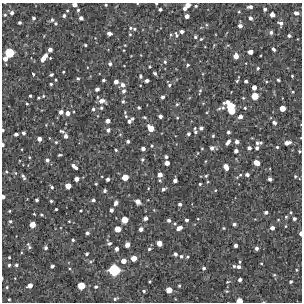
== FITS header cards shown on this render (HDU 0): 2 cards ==
NAXIS1  =                  300 / Width of image
NAXIS2  =                  300 / Height of image

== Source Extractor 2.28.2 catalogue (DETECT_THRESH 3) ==
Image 300 x 300 px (HDU 0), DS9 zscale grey, 1 PNG px = 1 image px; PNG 304 x 304 px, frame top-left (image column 1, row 300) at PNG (2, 3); no overlay
Background 2330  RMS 240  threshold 718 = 3 sigma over >= 5 px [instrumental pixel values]
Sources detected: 238; all 238 listed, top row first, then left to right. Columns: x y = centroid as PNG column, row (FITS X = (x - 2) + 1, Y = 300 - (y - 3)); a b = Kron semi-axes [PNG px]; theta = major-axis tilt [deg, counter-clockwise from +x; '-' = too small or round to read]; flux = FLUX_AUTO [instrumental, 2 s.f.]
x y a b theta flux
156 4 3 3 - 16000
75 5 4 4 - 73000
106 5 3 2 - 18000
188 5 5 4 - 100000
196 6 4 3 - 20000
250 7 5 3 - 50000
184 8 4 4 - 46000
160 9 4 3 - 36000
265 9 3 3 - 31000
78 10 3 3 - 20000
67 11 3 3 - 16000
12 13 5 4 - 47000
296 13 5 4 - 60000
272 14 4 4 - 81000
5 15 4 3 - 19000
64 16 3 3 - 32000
187 16 4 4 - 66000
34 18 3 3 - 28000
81 18 4 4 - 54000
250 18 4 3 - 42000
52 20 5 4 - 27000
19 22 3 3 - 27000
56 23 4 4 - 21000
281 23 5 4 - 50000
240 26 4 4 - 47000
130 28 6 4 -1 25000
134 29 4 3 - 19000
182 31 4 3 - 48000
271 32 4 4 - 36000
109 34 5 3 - 58000
130 34 4 4 - 16000
176 35 9 5 -70 39000
289 36 3 3 - 32000
195 37 4 4 - 26000
201 39 4 3 - 17000
85 45 3 3 - 20000
125 45 2 2 - 11000
273 49 4 3 - 38000
50 50 4 4 - 61000
250 52 4 4 - 90000
9 53 7 6 - 440000
236 56 5 4 - 110000
44 58 9 4 54 140000
50 58 3 2 - 13000
5 59 5 4 - 96000
165 62 5 5 - 30000
110 64 5 4 - 37000
188 65 4 3 - 24000
150 67 3 3 - 16000
258 68 4 3 - 21000
63 72 3 2 - 14000
155 73 4 3 - 33000
33 74 3 3 - 22000
51 75 4 3 - 32000
140 76 5 4 - 29000
292 76 3 2 - 15000
78 78 5 4 - 21000
56 80 3 2 - 15000
103 80 3 3 - 26000
278 80 3 3 - 23000
147 81 4 3 - 49000
237 81 4 3 - 18000
246 81 4 3 - 37000
116 82 4 4 - 79000
51 84 4 3 - 24000
123 85 6 5 - 74000
169 85 5 4 - 29000
254 87 4 4 - 90000
97 89 4 4 - 54000
124 91 5 4 - 45000
200 91 6 3 74 21000
293 92 4 3 - 15000
30 96 3 3 - 20000
43 96 4 3 - 17000
255 96 5 5 - 230000
162 97 3 3 - 41000
38 98 3 2 - 17000
102 101 8 5 -9 96000
123 101 5 4 - 27000
27 104 4 3 - 18000
177 104 4 4 - 20000
101 108 4 4 - 25000
139 108 3 3 - 25000
223 108 7 5 39 48000
231 108 12 6 -65 600000
245 108 4 3 - 17000
282 108 5 4 - 150000
93 109 5 4 - 34000
61 112 4 4 - 71000
68 113 5 5 - 82000
126 116 7 4 -61 31000
160 116 4 4 - 50000
240 116 5 5 - 56000
145 117 5 3 - 18000
132 118 3 3 - 25000
177 118 4 3 - 13000
108 121 5 4 - 70000
129 121 4 4 - 46000
274 123 5 4 - 50000
151 128 7 5 -45 180000
195 128 4 2 - 13000
201 128 4 4 - 37000
3 130 3 3 - 23000
108 130 5 5 - 45000
62 131 8 4 -13 29000
195 132 5 4 - 26000
228 132 3 3 - 36000
23 133 4 3 - 37000
16 134 4 3 - 45000
188 134 3 3 - 30000
66 136 5 4 - 53000
213 136 3 2 - 16000
39 139 4 4 - 72000
128 141 3 3 - 35000
56 142 5 4 - 23000
228 142 6 3 50 60000
237 142 4 4 - 63000
261 142 4 4 - 21000
257 143 5 4 - 32000
287 143 7 4 9 87000
3 145 4 3 - 29000
152 146 4 3 - 18000
277 147 3 3 - 19000
212 148 5 5 - 49000
249 148 4 4 - 45000
257 148 4 3 - 39000
143 149 4 4 - 56000
116 150 4 3 - 22000
236 151 4 4 - 54000
299 151 3 2 - 17000
60 155 4 2 - 20000
29 157 4 3 - 15000
166 157 4 3 - 32000
47 160 5 4 - 45000
142 160 5 5 - 26000
206 161 4 3 - 12000
167 163 4 4 - 84000
257 163 6 4 -22 140000
74 167 8 4 -42 72000
226 167 6 4 -62 120000
6 172 5 4 - 20000
15 173 5 5 - 24000
160 175 5 5 - 91000
240 175 6 4 45 26000
247 175 4 3 - 42000
206 176 4 4 - 20000
295 176 3 3 - 18000
23 177 8 4 -60 38000
125 177 5 5 - 180000
76 179 4 4 - 81000
108 179 4 3 - 42000
270 179 4 3 - 45000
175 180 4 4 - 54000
96 184 3 3 - 15000
200 184 3 3 - 20000
68 186 5 5 - 140000
52 187 5 4 - 28000
163 189 5 4 - 39000
105 191 4 4 - 33000
3 197 4 3 - 57000
37 200 3 3 - 33000
93 200 4 3 - 35000
51 201 3 3 - 22000
138 202 6 5 - 64000
116 203 6 4 61 61000
180 204 4 3 - 36000
56 209 3 3 - 19000
111 210 4 3 - 47000
9 211 3 3 - 17000
81 211 3 3 - 17000
266 212 4 3 - 39000
34 214 3 2 - 14000
42 215 4 3 - 19000
286 217 5 4 - 19000
145 218 4 4 - 57000
198 219 3 2 - 11000
294 219 3 3 - 36000
124 220 5 5 - 200000
169 220 5 4 - 40000
186 220 4 3 - 37000
278 220 4 3 - 11000
10 221 5 5 - 26000
69 221 3 3 - 13000
175 223 4 4 - 19000
32 224 5 5 - 150000
234 224 4 3 - 35000
285 226 4 3 - 11000
179 228 5 4 - 98000
224 228 3 3 - 15000
272 228 4 4 - 62000
118 229 5 5 - 160000
141 229 4 4 - 57000
87 233 4 4 - 39000
300 233 4 3 - 45000
73 240 4 4 - 23000
109 243 5 4 - 33000
159 243 5 4 - 130000
127 245 5 4 - 89000
29 246 10 5 -64 40000
235 246 3 3 - 51000
46 248 4 4 - 38000
257 248 4 3 - 43000
116 249 4 3 - 59000
149 249 4 3 - 24000
86 254 4 4 - 25000
175 254 4 3 - 41000
181 256 5 4 - 23000
9 257 3 3 - 16000
187 257 4 4 - 18000
134 258 5 5 - 140000
91 261 6 4 19 20000
123 261 5 5 - 110000
261 263 4 2 - 13000
9 265 4 3 - 27000
16 265 5 5 - 32000
52 266 4 4 - 34000
234 266 4 4 - 23000
239 267 6 5 - 53000
204 268 4 4 - 29000
114 270 8 8 - 760000
296 270 4 3 - 15000
274 275 5 4 - 18000
2 278 3 2 - 12000
240 280 4 3 - 50000
150 281 3 2 - 15000
228 282 5 3 - 18000
291 282 4 3 - 28000
30 285 5 4 - 100000
81 286 6 5 - 250000
179 286 3 3 - 19000
7 287 4 4 - 21000
96 287 4 4 - 29000
169 290 5 5 - 150000
144 291 4 3 - 22000
226 291 4 3 - 16000
9 299 3 3 - 17000
115 299 6 3 24 27000
239 301 5 4 - 150000
At the frame edge (FLAGS 8, measured only in part): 9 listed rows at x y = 156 4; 75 5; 188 5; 3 130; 3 145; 3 197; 300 233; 2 278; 239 301